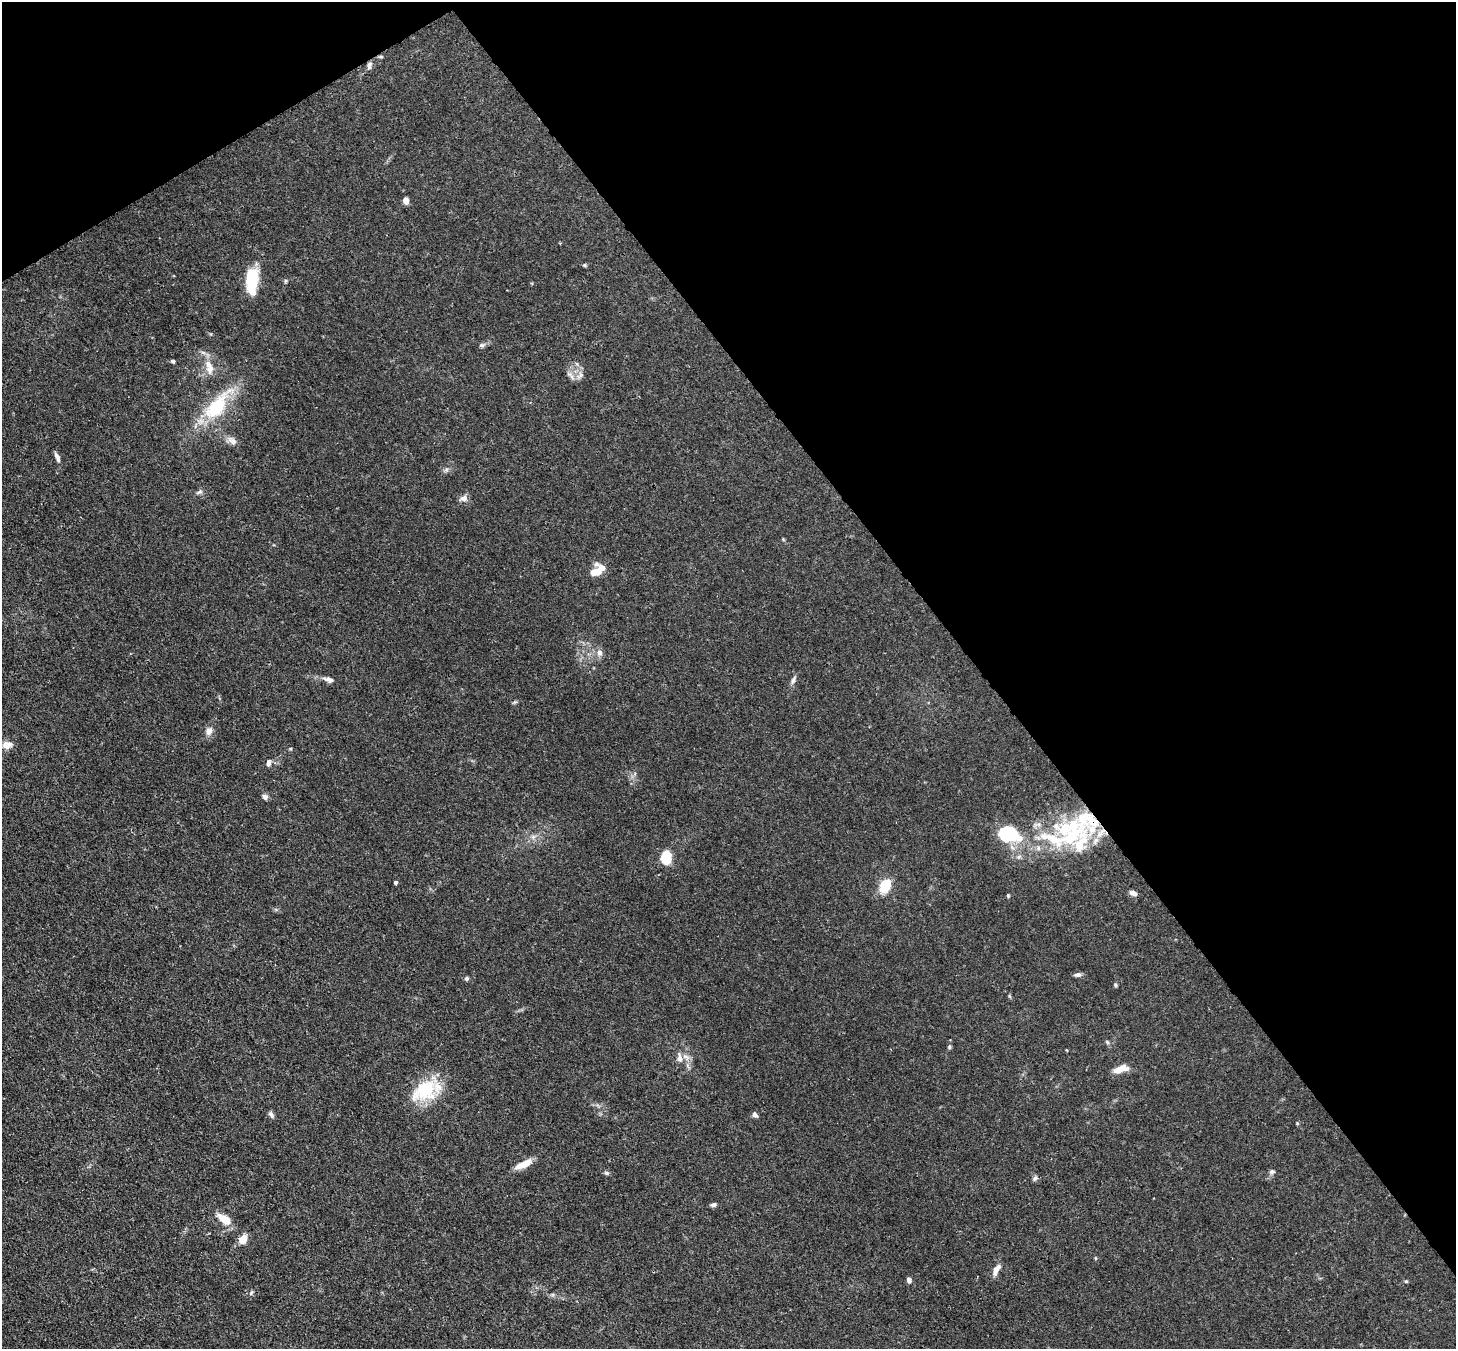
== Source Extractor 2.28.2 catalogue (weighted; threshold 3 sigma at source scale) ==
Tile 3 of 4 x 4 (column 3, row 1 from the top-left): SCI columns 2987-4440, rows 4252-5598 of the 5973 x 5946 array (HDU 1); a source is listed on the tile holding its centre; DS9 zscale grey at full resolution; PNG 1458 x 1351 px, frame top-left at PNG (2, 2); no overlay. Shown black and unused: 36% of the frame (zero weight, under 3 of 4 exposures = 7% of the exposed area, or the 3 px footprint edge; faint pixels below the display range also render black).
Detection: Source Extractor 2.28.2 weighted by HDU 2 'WHT'; one run over the whole footprint, this tile lists its part. Background 0.0246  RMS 0.0027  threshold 0.0122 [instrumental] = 3 sigma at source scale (4.5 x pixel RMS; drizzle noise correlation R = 1.50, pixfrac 1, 0.05/0.05 arcsec/px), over >= 5 px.
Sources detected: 59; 5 inside a brighter listed object's ellipse — not listed separately; the other 54 listed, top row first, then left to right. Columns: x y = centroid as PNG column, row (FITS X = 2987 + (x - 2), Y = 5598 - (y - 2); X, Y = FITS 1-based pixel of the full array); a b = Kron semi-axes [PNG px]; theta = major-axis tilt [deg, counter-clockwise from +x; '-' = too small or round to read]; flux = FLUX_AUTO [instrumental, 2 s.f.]
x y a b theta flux
381 57 6 4 -1 0.35
369 65 10 6 75 0.88
406 200 7 5 -79 1.5
585 265 6 4 -21 0.34
252 281 31 13 87 9.8
482 345 8 6 14 0.61
173 361 5 4 - 0.47
209 367 22 10 -75 3.3
580 375 12 7 44 1.3
570 376 15 5 -45 1
217 407 39 17 52 16
232 441 15 8 -43 1.6
57 457 13 5 -66 1
199 492 10 4 24 0.59
464 498 11 7 18 1.2
595 572 13 10 22 3.3
600 653 10 8 -88 1.2
328 679 16 6 -16 1.3
793 680 11 5 73 0.87
209 731 8 7 - 1.6
7 745 11 9 12 2.3
290 749 5 3 - 0.25
269 763 8 6 72 1.1
265 797 8 7 - 0.78
1071 832 59 39 10 34
1009 834 27 19 -18 15
533 837 7 5 45 0.72
666 857 9 7 87 11
395 882 3 3 - 0.63
885 885 10 7 59 9.4
1133 893 8 5 -23 1.4
1008 896 5 4 - 0.31
1077 975 9 5 8 0.8
466 978 5 5 - 0.47
1115 985 5 4 - 0.37
949 1047 6 4 -84 0.39
1067 1050 3 3 - 0.25
679 1058 13 7 -84 1.5
1118 1070 16 7 34 2.5
425 1090 36 24 33 13
271 1114 9 5 -60 0.74
755 1115 7 5 -61 0.8
523 1164 22 7 25 3.3
1272 1172 7 6 - 0.62
606 1173 7 5 -2 0.5
1035 1178 8 5 59 0.57
713 1205 7 4 14 0.67
225 1219 17 9 -36 3.9
243 1239 10 8 57 2.8
1095 1258 5 3 - 0.25
996 1269 17 7 60 1.9
909 1280 7 5 -69 0.84
1406 1281 4 4 - 0.32
251 1293 8 4 55 0.42
Overlapping masked pixels (flux is a lower limit): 1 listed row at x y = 1071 832